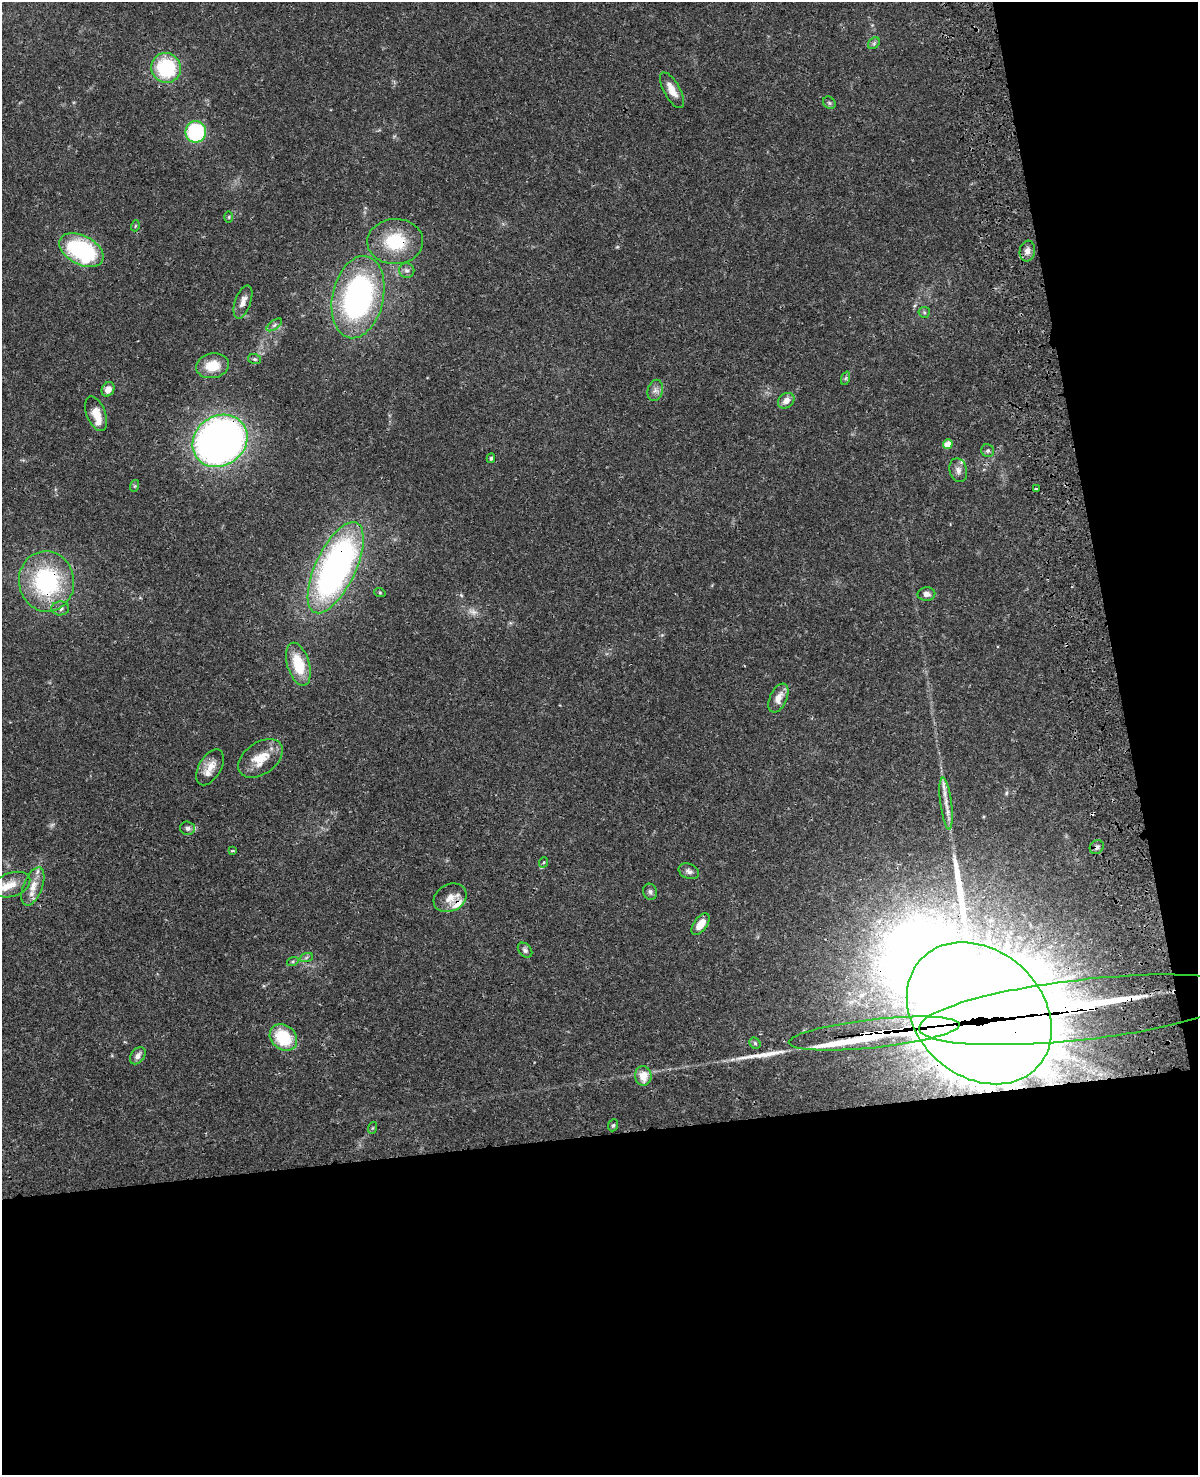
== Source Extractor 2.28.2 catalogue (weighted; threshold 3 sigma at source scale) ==
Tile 12 of 4 x 3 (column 4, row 3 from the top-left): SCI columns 3706-4901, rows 276-1748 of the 5019 x 4863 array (HDU 1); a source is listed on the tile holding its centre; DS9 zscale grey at full resolution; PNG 1200 x 1477 px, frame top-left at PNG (2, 2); each listed source drawn as its Kron ellipse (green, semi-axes under 4 px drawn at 4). Shown black and unused: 30% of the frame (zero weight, under 3 of 4 exposures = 6% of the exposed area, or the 3 px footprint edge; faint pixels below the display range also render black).
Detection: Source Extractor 2.28.2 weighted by HDU 2 'WHT'; one run over the whole footprint, this tile lists its part. Background 0.0238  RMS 0.0024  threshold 0.011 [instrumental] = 3 sigma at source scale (4.5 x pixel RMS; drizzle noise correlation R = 1.50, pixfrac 1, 0.05/0.05 arcsec/px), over >= 5 px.
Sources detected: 78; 2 too faint to see at this stretch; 5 inside a brighter object's white glare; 2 cosmic-ray / hot-pixel residue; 2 long thin detections or spike segments (spike, bleed or trail) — neither listed nor drawn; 6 inside a brighter listed object's ellipse — not listed separately; the other 61 listed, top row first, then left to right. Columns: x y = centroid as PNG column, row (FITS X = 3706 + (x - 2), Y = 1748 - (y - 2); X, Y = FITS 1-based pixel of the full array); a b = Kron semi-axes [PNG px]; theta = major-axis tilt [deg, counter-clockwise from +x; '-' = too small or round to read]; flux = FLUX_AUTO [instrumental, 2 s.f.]
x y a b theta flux
874 43 6 5 - 0.49
166 68 15 14 - 17
672 90 20 8 -61 3
829 103 7 5 -45 0.46
196 132 11 10 - 21
229 217 5 3 - 0.22
135 226 5 3 - 0.23
395 242 28 22 1 11
81 250 24 14 -28 27
1027 251 10 7 82 1.5
407 270 7 7 - 0.77
358 297 42 25 78 58
243 302 17 8 71 1.8
924 312 6 5 - 0.39
274 325 9 4 36 0.57
255 359 6 5 - 0.42
212 366 16 12 10 4.9
846 378 7 4 71 0.42
108 389 7 6 - 2
655 390 11 7 75 1.1
786 401 9 7 40 1.7
96 414 18 9 -69 3.6
220 441 29 25 36 160
948 444 5 4 - 3.4
988 451 7 6 - 0.55
491 458 4 3 - 0.36
958 470 12 8 -76 1.3
134 486 6 4 71 0.3
1036 489 3 2 - 0.3
336 568 50 20 65 92
46 581 30 27 -82 28
380 593 6 3 -19 0.26
926 594 9 6 1 0.98
60 608 9 7 2 0.88
298 664 22 11 -73 8
778 698 15 8 65 2.4
260 758 25 16 35 5.3
210 767 20 11 60 2.9
946 804 26 5 -82 2.4
187 828 7 7 - 0.73
1097 847 7 6 - 0.71
232 851 4 2 - 0.23
544 862 5 3 - 0.24
689 871 10 7 -23 0.99
12 885 19 12 20 3.3
33 886 20 9 69 3.1
650 892 8 7 - 0.64
450 898 17 13 28 2.8
701 924 12 6 55 2.9
525 950 8 6 -48 0.71
306 958 7 4 20 0.48
293 961 6 4 19 0.34
1082 1010 163 30 7 5500
979 1013 79 63 -42 7900
874 1034 86 14 6 1600
283 1037 15 12 -44 11
755 1043 6 5 - 0.42
138 1056 9 6 52 1.2
643 1076 10 8 -83 3.3
613 1125 6 4 68 0.38
372 1128 6 4 70 0.29
Overlapping masked pixels (flux is a lower limit): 9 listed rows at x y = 395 242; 220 441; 336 568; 46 581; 1097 847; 450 898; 1082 1010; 979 1013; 874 1034